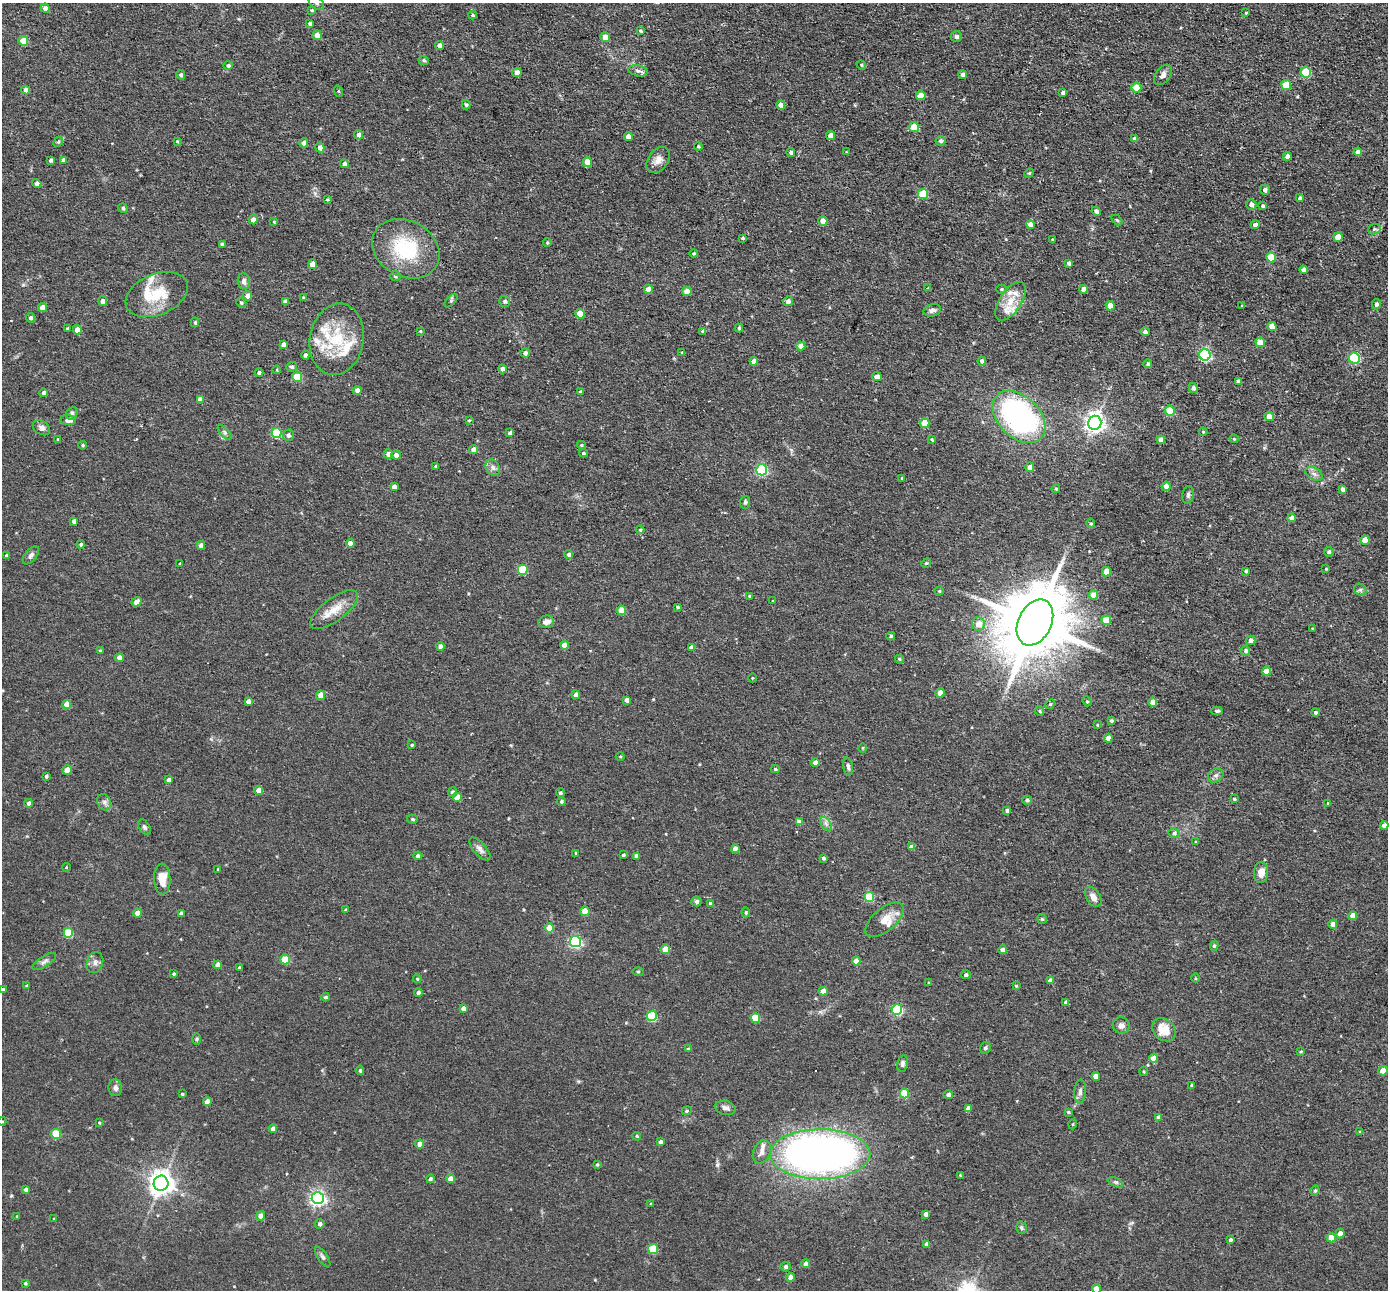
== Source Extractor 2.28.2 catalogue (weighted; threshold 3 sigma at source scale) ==
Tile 10 of 4 x 4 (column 2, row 3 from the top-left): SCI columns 1387-2772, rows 1424-2711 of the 5543 x 5555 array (HDU 1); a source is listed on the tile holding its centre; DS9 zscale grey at full resolution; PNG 1390 x 1292 px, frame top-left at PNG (2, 3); each listed source drawn as its Kron ellipse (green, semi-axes under 4 px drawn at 4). Shown black and unused: <1% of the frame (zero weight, under 2 of 3 exposures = <1% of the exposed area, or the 3 px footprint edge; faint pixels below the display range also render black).
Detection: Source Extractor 2.28.2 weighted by HDU 2 'WHT'; one run over the whole footprint, this tile lists its part. Background 0.0581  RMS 0.0075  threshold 0.0338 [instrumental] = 3 sigma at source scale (4.5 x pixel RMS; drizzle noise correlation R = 1.50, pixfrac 1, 0.05/0.05 arcsec/px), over >= 5 px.
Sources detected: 382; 10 inside a brighter listed object's ellipse — not listed separately; the other 372 listed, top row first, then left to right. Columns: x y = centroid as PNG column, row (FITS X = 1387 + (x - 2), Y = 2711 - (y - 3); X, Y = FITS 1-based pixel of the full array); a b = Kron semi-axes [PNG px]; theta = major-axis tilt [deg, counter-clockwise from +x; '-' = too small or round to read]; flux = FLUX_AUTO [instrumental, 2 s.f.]
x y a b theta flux
316 3 9 5 -39 2.2
45 8 4 4 - 2.8
312 10 3 3 - 1
1246 13 3 3 - 0.71
472 15 4 3 - 1.2
310 23 4 3 - 1.7
640 31 3 3 - 1
317 35 4 4 - 8
956 36 6 5 - 2
605 37 5 4 - 5.9
23 41 5 4 - 11
439 46 4 4 - 4.1
424 60 5 4 - 1.3
228 65 5 4 - 2
861 65 5 4 - 1
638 71 10 5 -13 2.7
1306 72 5 5 - 36
517 73 4 4 - 4
963 74 4 4 - 2.7
181 75 5 4 - 1.8
1163 75 11 7 53 3.5
1286 85 5 5 - 17
1136 88 5 5 - 15
26 90 4 4 - 4.2
338 91 6 3 -70 0.7
1063 93 4 4 - 2.3
921 95 4 4 - 8.1
466 105 5 4 - 1.3
781 105 4 4 - 5.4
914 127 5 5 - 20
359 135 5 4 - 2.9
628 136 4 4 - 5.2
831 136 4 4 - 5.7
1135 139 4 4 - 3.5
177 141 4 3 - 0.87
941 141 5 5 - 2.3
58 142 5 4 - 1.1
304 143 4 4 - 4.4
698 146 4 3 - 1.3
320 148 5 4 - 5
791 152 4 4 - 2
846 152 4 2 - 0.52
1358 152 4 4 - 4.8
1287 156 4 4 - 3.3
51 160 4 4 - 1.8
63 160 4 4 - 2.1
658 160 14 10 53 5.8
587 162 5 4 - 11
344 164 4 4 - 3.8
1029 173 5 4 - 1
37 183 5 4 - 3.3
1265 190 5 5 - 2.4
923 194 5 5 - 26
1300 198 4 4 - 1.5
327 200 3 3 - 1.6
1251 204 5 5 - 3.7
1263 206 4 3 - 1.2
123 208 5 4 - 1.6
1096 211 5 4 - 2
253 220 4 4 - 4.9
1117 220 6 4 -44 1
823 221 5 4 - 6
274 222 4 4 - 0.71
1030 225 4 4 - 7.3
1255 225 4 4 - 3.2
1374 229 6 5 - 1.4
1338 237 5 4 - 10
743 238 3 2 - 0.94
1053 239 3 3 - 0.69
547 243 4 3 - 0.91
222 244 3 3 - 1.5
406 249 35 28 -29 50
694 253 4 4 - 1.2
1271 257 5 5 - 20
1069 263 4 3 - 1.6
312 264 5 4 - 8.1
1303 270 4 4 - 3.8
395 276 5 5 - 1.5
244 281 8 6 -80 3.3
928 288 3 3 - 0.88
648 289 4 4 - 5.4
1001 289 5 4 - 1.1
1084 289 4 4 - 4.9
687 292 5 4 - 8.6
157 295 33 20 23 27
247 296 5 5 - 4.9
303 297 3 3 - 0.7
102 301 4 4 - 3
451 301 8 3 47 1
505 301 5 5 - 1.6
788 301 5 4 - 2.5
1010 301 22 11 57 13
285 302 4 4 - 3.2
241 303 5 4 - 1.1
1376 304 5 4 - 2.1
1110 306 4 4 - 7.7
1242 306 4 2 - 0.67
42 307 4 4 - 6.9
932 310 9 6 14 2.9
580 314 5 4 - 11
30 318 5 4 - 2.2
195 322 4 4 - 1.3
1272 326 4 4 - 8.3
67 328 3 3 - 0.94
739 328 4 3 - 1.3
77 330 4 4 - 7.4
420 331 4 3 - 0.63
702 331 4 4 - 0.79
1145 332 4 4 - 2.4
337 339 36 27 80 35
1260 342 5 4 - 12
283 345 4 4 - 3.7
801 346 5 4 - 4.8
525 353 4 4 - 2.1
682 353 3 3 - 1.4
305 355 4 4 - 2.6
1205 355 6 5 - 100
1354 358 5 5 - 66
754 361 4 4 - 3.4
982 361 4 4 - 2.2
1148 364 4 4 - 1.6
292 367 5 4 - 1.4
502 369 4 4 - 3.4
277 370 4 3 - 0.72
259 373 4 4 - 1.8
297 377 5 5 - 22
877 377 5 4 - 5.5
1238 381 4 4 - 1.9
1193 388 5 4 - 2
357 390 4 4 - 4.3
580 392 3 2 - 0.86
43 393 4 4 - 2.4
200 399 4 4 - 4
1170 410 5 5 - 22
72 413 6 5 - 1.6
1269 416 4 4 - 10
1019 417 31 20 -44 180
68 420 8 5 -6 5.4
469 420 3 3 - 1.5
925 423 5 5 - 17
1095 423 7 7 - 400
42 428 9 6 -33 3.1
225 432 9 4 -51 1.8
1203 432 4 4 - 0.81
277 433 5 5 - 36
510 433 4 3 - 2.3
288 435 5 5 - 2
58 439 4 4 - 0.7
932 439 4 3 - 0.89
1234 439 4 4 - 0.8
1161 440 4 4 - 5.2
83 445 4 3 - 0.98
581 445 4 3 - 0.98
474 450 4 4 - 6.3
583 453 4 3 - 1
388 454 4 4 - 4.2
396 455 5 4 - 3
436 466 3 3 - 1.5
1030 467 4 4 - 5.3
493 468 8 6 -59 3
762 470 5 5 - 76
1314 474 9 6 -30 2.8
902 478 3 2 - 0.66
1166 486 4 4 - 5
394 487 4 4 - 3.6
1056 489 4 3 - 0.9
1343 489 4 4 - 2.7
1188 495 9 5 81 1.9
745 502 6 5 - 1.5
1292 518 4 4 - 4.2
74 521 4 4 - 2.6
1091 523 4 4 - 0.89
640 530 4 4 - 0.9
1365 540 4 4 - 10
350 543 4 4 - 6.9
81 544 4 4 - 1.3
201 545 4 4 - 3.8
1329 552 5 4 - 1.5
569 554 4 4 - 2.7
31 555 11 6 51 2.6
7 556 4 3 - 2
926 563 5 4 - 1
180 564 3 3 - 1.4
1326 569 3 3 - 0.73
523 570 5 5 - 32
1246 571 4 4 - 1.6
1106 572 5 4 - 9.9
1360 590 6 5 - 1.7
939 591 4 4 - 0.99
1093 595 4 4 - 9.9
749 596 4 4 - 0.68
773 601 3 2 - 0.55
137 602 5 4 - 5.4
678 607 3 3 - 1
334 610 28 11 37 13
621 610 5 4 - 13
1106 620 5 4 - 18
546 622 8 6 13 4
1035 622 24 16 63 7900
978 624 7 6 - 7.9
1312 628 3 2 - 0.53
891 636 4 3 - 1.3
1251 640 4 4 - 4
564 645 4 4 - 6.3
440 646 4 4 - 4.3
691 647 4 4 - 2.7
100 651 4 3 - 0.78
1246 651 5 4 - 1.9
119 658 4 4 - 5.4
899 659 4 4 - 0.89
1266 671 4 4 - 6.9
752 678 4 3 - 0.6
940 693 4 4 - 8.1
321 695 4 4 - 8.1
576 695 4 4 - 2.7
627 700 4 4 - 3.3
248 701 4 4 - 3.1
1087 701 5 4 - 1
1153 702 4 4 - 8.3
67 704 4 4 - 8.1
1050 704 5 4 - 0.93
1040 711 5 4 - 0.87
1217 711 6 4 1 1.5
1315 712 4 4 - 1.4
1111 721 4 4 - 1.3
1097 725 3 2 - 0.58
1108 738 4 4 - 4.2
412 745 3 3 - 1.1
862 748 5 3 - 0.76
620 756 4 3 - 0.69
815 763 4 4 - 4.3
848 766 9 5 -80 2
775 769 4 3 - 1.1
67 770 4 4 - 12
1216 775 8 6 35 2.5
46 776 4 4 - 1.5
168 780 4 3 - 2.1
259 790 4 4 - 6.6
452 792 5 4 - 2
560 793 4 4 - 1.5
457 797 4 4 - 10
1234 799 3 3 - 0.98
1027 800 4 4 - 1.7
561 801 4 4 - 1.4
104 802 8 6 -64 2.6
29 803 4 4 - 2.2
1328 803 3 3 - 1.2
1007 811 4 4 - 2.1
412 819 5 4 - 1.1
799 822 4 4 - 5.4
826 824 8 5 -55 2.2
1384 825 4 4 - 4.5
144 827 8 5 -57 1.8
1174 833 6 5 - 1.5
1196 842 3 3 - 0.99
911 847 4 4 - 3.6
480 849 14 6 -48 3.8
735 849 4 4 - 6
576 853 3 3 - 0.95
623 855 3 3 - 1.1
418 856 4 4 - 2
636 856 4 4 - 3.2
823 858 3 3 - 1.5
66 867 4 3 - 0.62
218 869 3 2 - 0.84
1261 872 11 7 86 6.9
162 879 15 8 -88 10
869 897 5 5 - 34
1093 897 11 7 -58 5.1
696 901 5 5 - 2.2
710 903 4 4 - 1.4
346 910 4 3 - 1.3
585 911 5 4 - 11
746 912 5 4 - 1
137 913 4 4 - 4.8
181 913 4 4 - 2.2
1353 916 4 4 - 9.1
1042 919 5 4 - 0.96
885 920 23 11 40 9.5
1333 924 4 4 - 4
549 928 4 4 - 13
68 933 5 5 - 30
575 941 5 5 - 110
1214 946 5 4 - 1.2
665 949 4 4 - 13
1002 950 4 4 - 2.7
285 959 5 5 - 23
856 961 4 4 - 7.6
44 962 14 5 32 2.7
95 963 11 8 71 3.6
218 965 4 4 - 5.2
239 967 4 3 - 0.88
638 971 6 4 -1 0.9
174 974 4 4 - 1.1
966 975 5 4 - 1.6
1195 978 4 3 - 0.74
417 979 4 3 - 0.89
1050 981 4 4 - 4.1
929 983 4 3 - 0.84
27 986 4 4 - 1.2
1016 986 4 3 - 0.86
2 990 4 4 - 2.6
823 991 4 4 - 6.3
418 993 4 4 - 2
326 997 4 4 - 1.5
1066 1003 4 4 - 3.4
463 1008 4 4 - 3.3
897 1009 5 5 - 67
652 1016 5 5 - 46
755 1018 5 4 - 19
1121 1025 8 8 - 3.3
1164 1030 13 10 -44 13
197 1039 6 4 89 1
985 1048 6 5 - 1.5
688 1049 3 3 - 1.2
1301 1052 3 2 - 0.77
1154 1058 4 4 - 8
903 1063 8 5 79 2
360 1070 5 4 - 1.4
1383 1071 4 4 - 12
1144 1072 4 3 - 0.79
1096 1076 4 4 - 5.5
1192 1086 3 3 - 1.2
115 1088 8 6 -82 3.2
1080 1092 12 6 85 2.9
904 1093 5 4 - 27
182 1094 3 3 - 0.88
948 1095 5 4 - 2.1
207 1102 4 4 - 7.5
725 1108 10 7 -14 3
968 1108 4 4 - 3.4
687 1111 5 4 - 1.1
1068 1112 3 3 - 0.98
1158 1117 4 4 - 2.9
2 1121 4 4 - 0.82
99 1122 4 2 - 0.66
1073 1124 5 3 - 0.65
273 1129 4 4 - 4.5
1360 1132 4 4 - 1.2
56 1134 5 5 - 24
637 1136 4 3 - 0.86
661 1142 4 4 - 2.2
420 1144 4 4 - 5.1
762 1152 12 8 67 4.6
820 1154 50 25 0 530
597 1165 4 3 - 1.1
960 1175 3 2 - 0.57
430 1179 4 4 - 1.7
450 1179 4 4 - 5.7
1115 1182 8 4 -25 1.5
161 1183 7 7 - 690
26 1189 4 4 - 2.8
1315 1191 5 3 - 1.2
318 1198 6 6 - 220
651 1204 3 3 - 1
926 1214 4 4 - 2.6
17 1216 3 3 - 0.74
261 1216 4 4 - 5.8
54 1219 3 3 - 0.65
320 1224 5 5 - 2.4
1021 1228 6 5 - 1.5
1340 1233 5 4 - 4.5
1331 1238 4 4 - 12
1230 1240 3 3 - 1.5
927 1244 4 4 - 4.3
653 1249 5 5 - 30
323 1257 12 5 -57 2.1
805 1264 4 4 - 3
786 1267 5 5 - 2
790 1277 4 4 - 4.3
25 1283 4 4 - 1.1
1096 1289 4 4 - 13
Isophote crosses this tile's border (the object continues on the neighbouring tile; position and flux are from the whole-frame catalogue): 4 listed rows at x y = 316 3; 2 990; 2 1121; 1096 1289